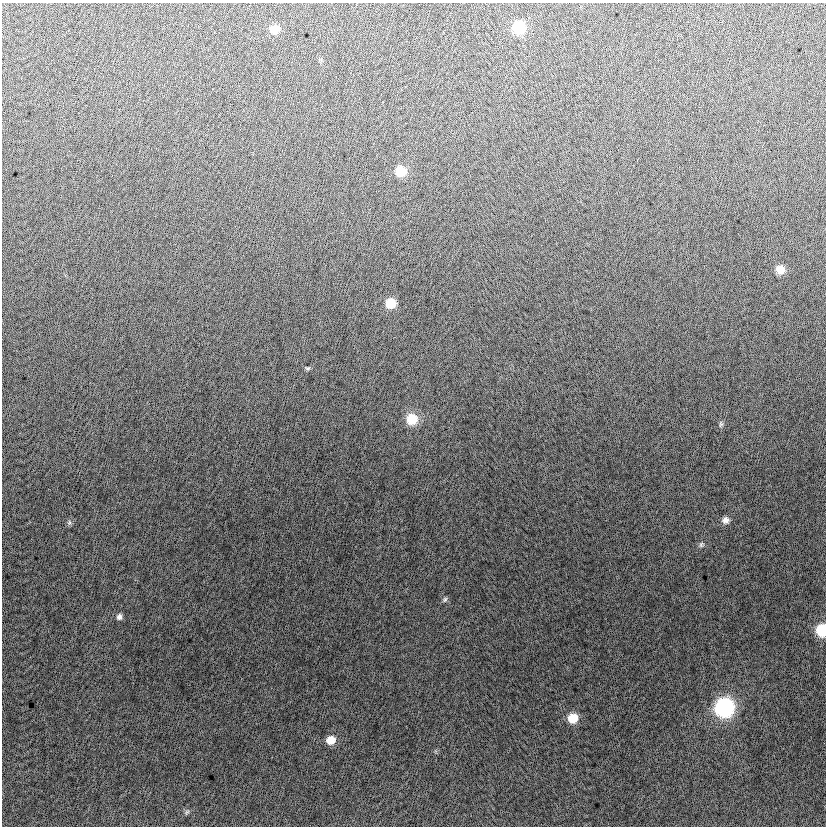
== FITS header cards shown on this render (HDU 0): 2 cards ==
NAXIS1  =                  824
NAXIS2  =                  824

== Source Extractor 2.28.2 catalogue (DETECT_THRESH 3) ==
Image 824 x 824 px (HDU 0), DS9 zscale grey, 1 PNG px = 1 image px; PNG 828 x 828 px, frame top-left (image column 1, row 824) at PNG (2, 3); no overlay
Background -4.78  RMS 13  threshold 37.9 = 3 sigma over >= 5 px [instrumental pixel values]
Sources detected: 18; all 18 listed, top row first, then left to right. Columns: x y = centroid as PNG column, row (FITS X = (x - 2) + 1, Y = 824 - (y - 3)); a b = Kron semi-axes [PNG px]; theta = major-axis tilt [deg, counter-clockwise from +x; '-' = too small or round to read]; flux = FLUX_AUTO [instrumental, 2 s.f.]
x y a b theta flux
519 27 9 9 - 50000
274 29 10 9 - 11000
401 171 9 9 - 21000
780 269 8 8 - 11000
391 303 9 9 - 17000
308 368 6 4 3 1200
412 419 11 11 - 22000
721 424 8 5 88 2100
726 520 10 9 - 4700
69 523 7 5 79 1900
701 544 7 7 - 2100
445 599 7 5 58 1800
119 617 8 7 - 3100
822 630 9 7 -88 41000
724 707 10 10 - 230000
573 718 9 9 - 17000
331 740 9 8 - 10000
187 812 8 5 59 1700
At the frame edge (FLAGS 8, measured only in part): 1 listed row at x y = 822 630